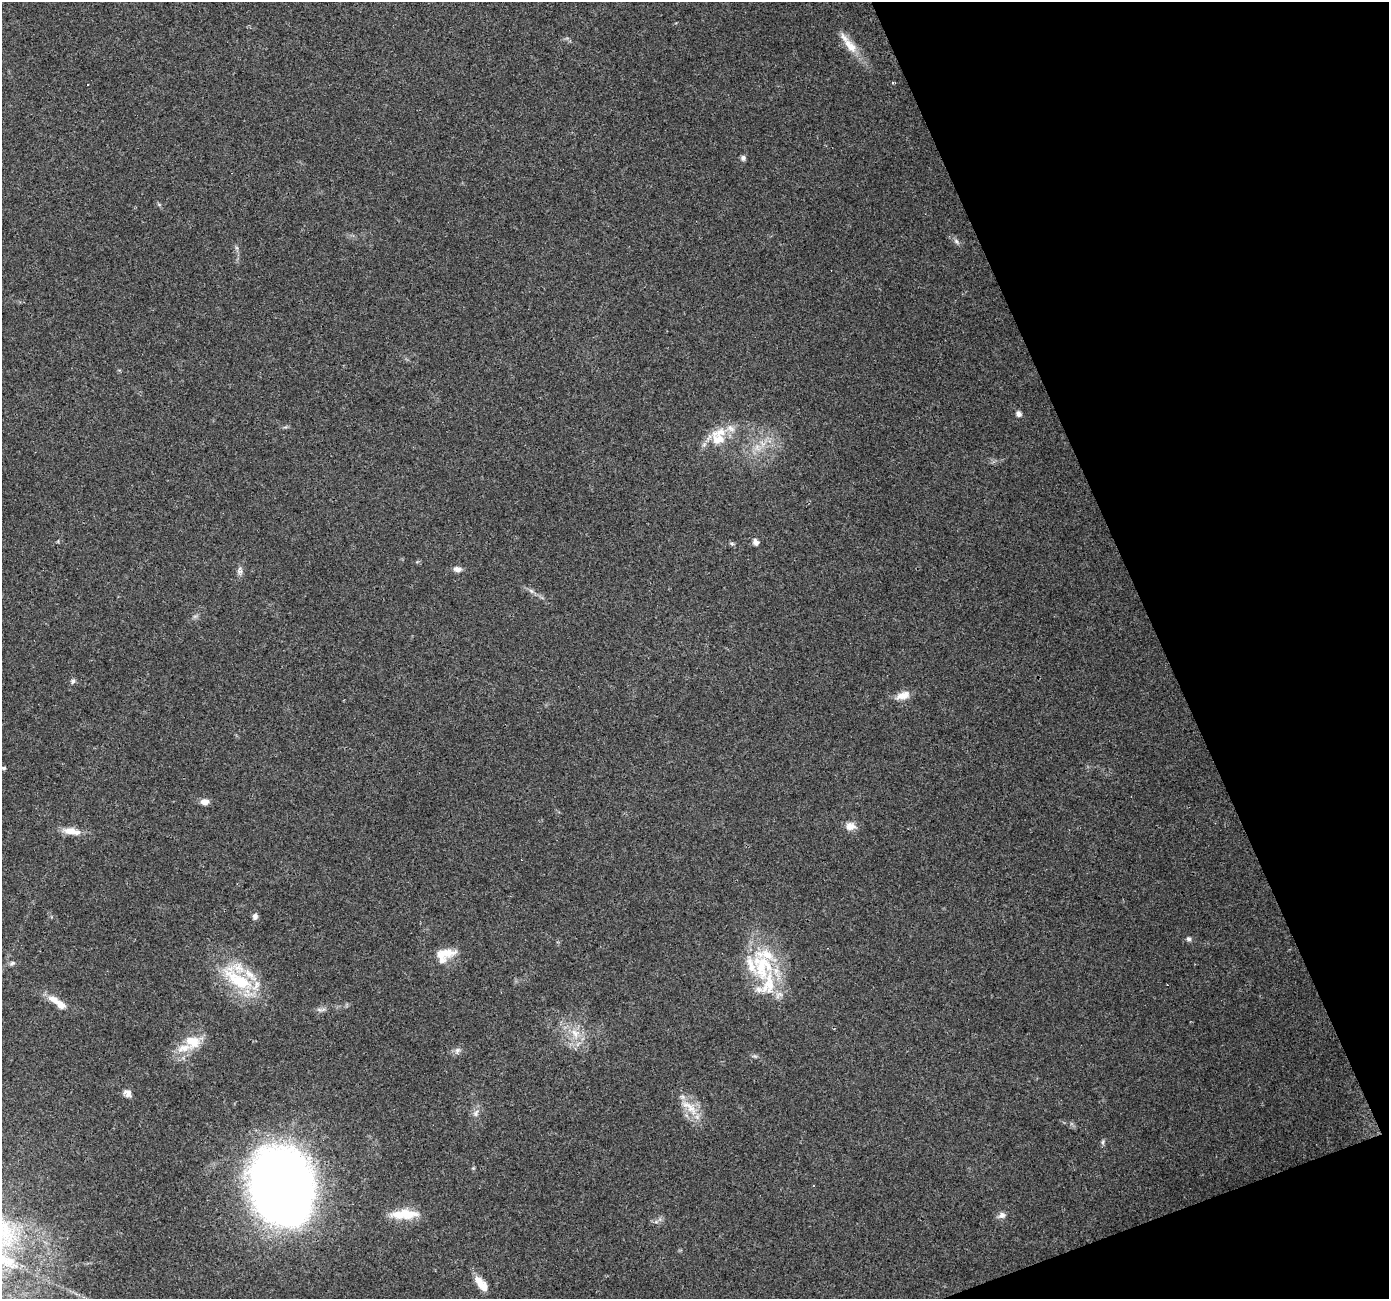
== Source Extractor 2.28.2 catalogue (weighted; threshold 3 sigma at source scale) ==
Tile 12 of 4 x 4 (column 4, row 3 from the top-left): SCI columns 4162-5548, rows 1373-2669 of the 5548 x 5393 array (HDU 1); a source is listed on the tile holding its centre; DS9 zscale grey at full resolution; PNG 1391 x 1301 px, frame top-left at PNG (2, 2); no overlay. Shown black and unused: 19% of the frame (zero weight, under 3 of 4 exposures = <1% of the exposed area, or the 3 px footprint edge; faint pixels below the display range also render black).
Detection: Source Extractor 2.28.2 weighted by HDU 2 'WHT'; one run over the whole footprint, this tile lists its part. Background 0.0248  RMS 0.0038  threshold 0.017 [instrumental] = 3 sigma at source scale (4.5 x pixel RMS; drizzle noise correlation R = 1.50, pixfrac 1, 0.0396/0.0396 arcsec/px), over >= 5 px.
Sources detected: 58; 1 inside a brighter object's white glare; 4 cosmic-ray / hot-pixel residue — not listed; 10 inside a brighter listed object's ellipse — not listed separately; the other 43 listed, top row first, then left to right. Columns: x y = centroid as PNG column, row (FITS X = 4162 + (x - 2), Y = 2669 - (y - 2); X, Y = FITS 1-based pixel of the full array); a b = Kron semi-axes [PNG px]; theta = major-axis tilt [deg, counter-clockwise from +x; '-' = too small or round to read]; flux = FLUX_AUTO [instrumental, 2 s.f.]
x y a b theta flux
850 46 30 11 -54 6.6
893 83 3 2 - 0.67
88 84 3 3 - 1.7
743 158 6 6 - 1.1
956 241 9 5 -49 1.1
237 248 7 4 -71 0.68
1019 414 7 6 - 1.5
718 439 22 16 -34 8.4
757 447 11 7 -60 2.8
58 541 5 3 - 0.36
756 542 9 6 -57 1.5
732 544 7 5 -17 0.67
457 569 10 7 -5 1.9
240 571 12 7 -83 1.5
531 591 7 6 - 1
195 616 7 4 18 0.73
73 681 7 6 - 0.92
903 695 19 10 19 3.9
4 768 4 4 - 0.82
205 802 9 7 5 2.6
851 826 13 10 4 3
71 831 23 8 -9 5.2
255 916 8 7 - 1.2
1189 939 6 5 - 0.91
445 955 26 15 25 7.5
12 963 8 6 30 0.92
761 966 49 27 -81 29
238 980 54 20 -36 24
54 1000 19 9 -29 4.1
319 1010 11 3 -14 0.91
575 1033 16 10 -62 5.5
192 1042 23 17 -21 8.5
457 1050 10 7 62 1.5
755 1056 8 4 -14 0.71
127 1093 10 9 - 2.1
690 1107 32 11 -41 7.4
476 1113 12 7 55 1.9
1103 1142 7 4 89 0.67
473 1168 4 4 - 0.45
280 1185 55 44 -80 640
407 1214 31 13 -4 9.6
1002 1215 10 8 22 1.8
481 1284 22 9 -51 5.2